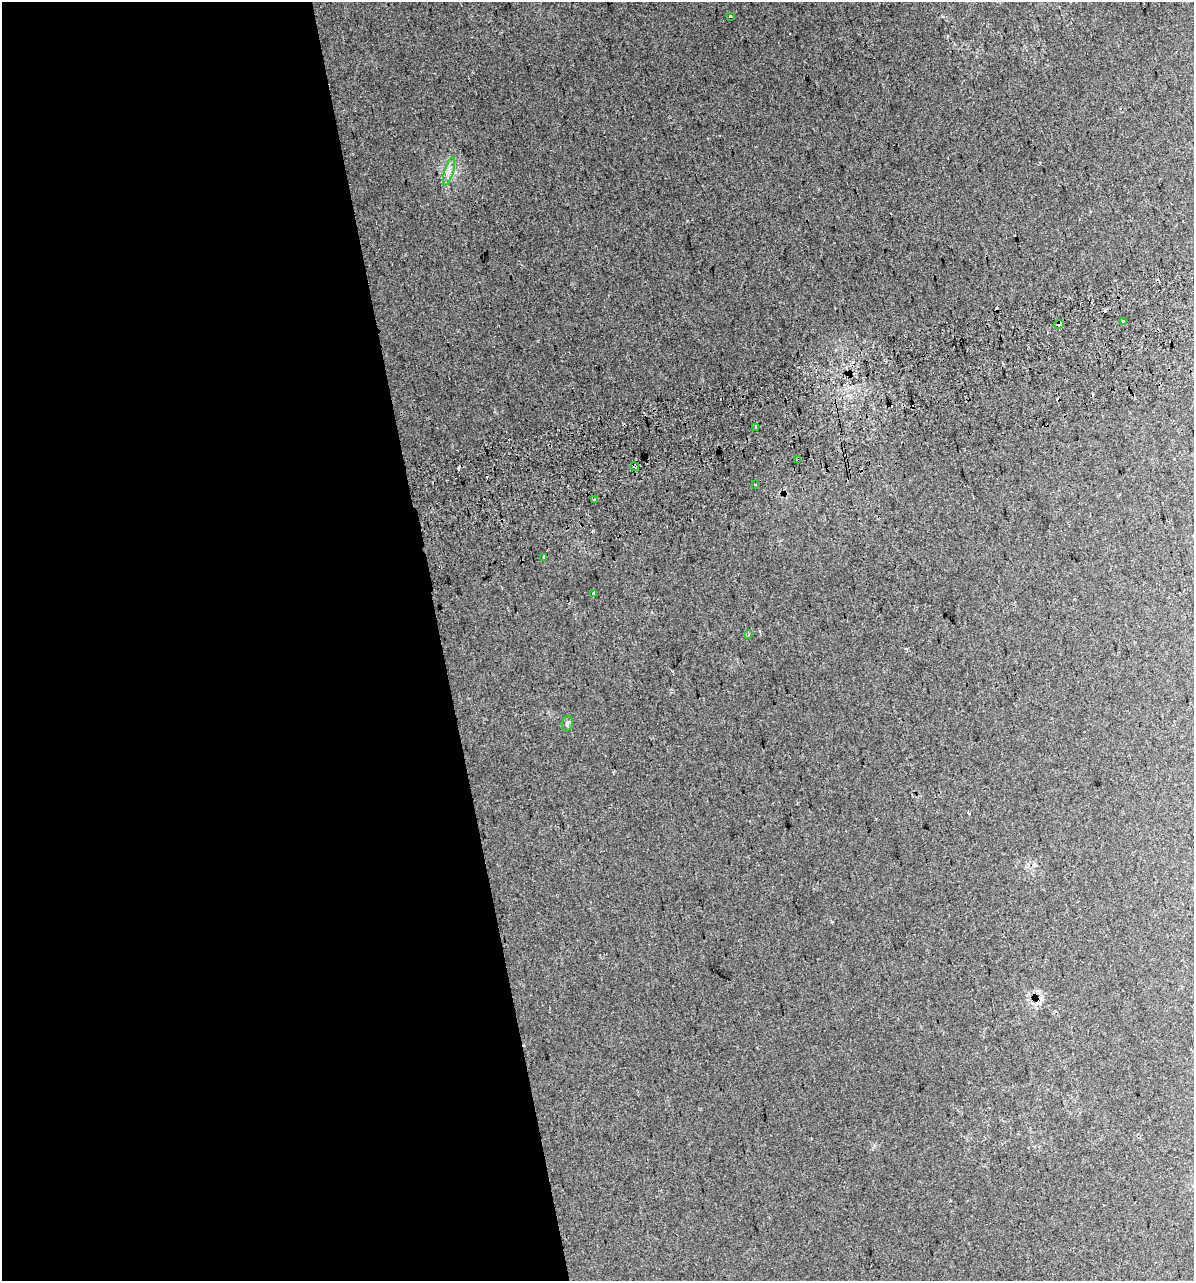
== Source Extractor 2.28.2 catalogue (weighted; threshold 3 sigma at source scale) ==
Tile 9 of 4 x 4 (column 1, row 3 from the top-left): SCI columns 55-1246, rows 1320-2598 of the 4924 x 5196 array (HDU 1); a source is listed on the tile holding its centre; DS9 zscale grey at full resolution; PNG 1196 x 1283 px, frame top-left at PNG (2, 2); each listed source drawn as its Kron ellipse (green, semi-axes under 4 px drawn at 4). Shown black and unused: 37% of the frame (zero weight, under 2 of 3 exposures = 2% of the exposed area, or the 3 px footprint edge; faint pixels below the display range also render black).
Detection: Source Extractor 2.28.2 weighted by HDU 2 'WHT'; one run over the whole footprint, this tile lists its part. Background 0.0387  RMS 0.01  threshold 0.0466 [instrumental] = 3 sigma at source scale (4.5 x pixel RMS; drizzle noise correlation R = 1.50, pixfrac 1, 0.0396/0.0396 arcsec/px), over >= 5 px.
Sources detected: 23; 10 cosmic-ray / hot-pixel residue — neither listed nor drawn; the other 13 listed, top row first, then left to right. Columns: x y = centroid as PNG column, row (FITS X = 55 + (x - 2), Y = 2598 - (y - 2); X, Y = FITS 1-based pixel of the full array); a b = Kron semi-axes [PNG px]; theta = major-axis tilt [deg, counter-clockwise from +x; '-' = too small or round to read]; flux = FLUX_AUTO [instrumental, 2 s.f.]
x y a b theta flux
730 17 3 3 - 5.1
449 171 14 4 74 5.8
1124 321 3 3 - 4.3
1059 324 5 4 - 5.2
755 427 3 2 - 1.7
798 460 4 3 - 1.3
635 466 4 3 - 6.5
755 484 3 2 - 1.5
594 500 3 2 - 2.9
544 558 3 3 - 1.3
594 593 3 3 - 4.4
748 634 3 2 - 1.7
567 723 8 5 81 3.1
Overlapping masked pixels (flux is a lower limit): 3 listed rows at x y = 1059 324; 798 460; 635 466